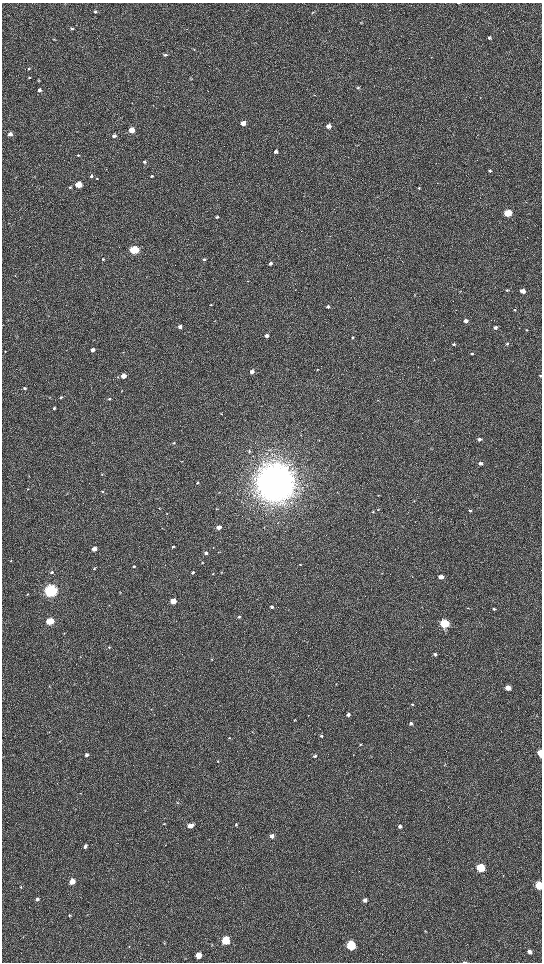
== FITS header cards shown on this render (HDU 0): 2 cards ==
NAXIS1  =                 1080 / length of data axis 1
NAXIS2  =                 1920 / length of data axis 2

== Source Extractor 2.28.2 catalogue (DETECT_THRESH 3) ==
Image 1080 x 1920 px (HDU 0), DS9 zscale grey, zoomed out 1/2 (1 PNG px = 2 x 2 image px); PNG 544 x 964 px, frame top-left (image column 1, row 1919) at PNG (2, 3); no overlay
Background 530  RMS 38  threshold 114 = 3 sigma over >= 5 px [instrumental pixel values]
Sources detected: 168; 9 cannot appear on this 1/2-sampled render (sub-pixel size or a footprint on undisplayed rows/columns) and are not listed; the other 159 listed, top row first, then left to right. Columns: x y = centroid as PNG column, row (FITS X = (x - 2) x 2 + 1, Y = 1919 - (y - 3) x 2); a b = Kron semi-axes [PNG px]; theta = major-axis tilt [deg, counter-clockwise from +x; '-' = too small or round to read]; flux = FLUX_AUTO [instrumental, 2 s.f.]
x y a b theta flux
459 3 4 2 - 6.0e+03
95 12 4 3 - 1.2e+04
313 12 4 3 - 6.6e+03
362 22 3 2 - 4.4e+03
72 29 4 4 - 9.1e+03
489 37 4 4 - 1.4e+04
54 39 4 3 - 5.2e+03
194 49 3 3 - 6.0e+03
165 55 4 4 - 1.1e+04
28 69 4 3 - 7.6e+03
29 77 4 3 - 7.3e+03
191 78 4 3 - 6.4e+03
38 80 4 3 - 6.5e+03
358 87 4 4 - 1.3e+04
39 90 4 4 - 2.4e+04
243 123 4 3 - 9.6e+04
328 126 4 3 - 5.7e+04
132 130 4 3 - 1.4e+05
10 134 4 3 - 3.3e+04
114 136 4 3 - 2.6e+04
276 152 3 3 - 3.1e+04
78 155 4 3 - 9.4e+03
144 162 4 3 - 1.3e+04
490 171 4 3 - 1.0e+04
35 176 3 2 - 3.3e+03
91 176 4 4 - 1.5e+04
152 176 4 3 - 1.0e+04
97 178 3 3 - 5.7e+03
78 184 4 3 - 2.7e+05
70 187 4 4 - 1.1e+04
419 188 3 3 - 6.5e+03
508 213 4 3 - 3.6e+05
217 217 3 3 - 1.1e+04
134 250 4 3 - 8.3e+05
103 259 3 3 - 9.5e+03
204 259 4 3 - 1.1e+04
270 263 3 3 - 2.5e+04
15 276 3 2 - 3.7e+03
248 281 3 2 - 3.8e+03
507 290 4 3 - 1.0e+04
460 291 3 2 - 3.8e+03
522 291 4 3 - 6.9e+04
211 305 4 3 - 6.8e+03
328 306 3 3 - 2.0e+04
515 310 3 3 - 7.5e+03
466 321 4 3 - 3.7e+04
180 327 4 3 - 2.7e+04
495 328 4 3 - 1.9e+04
526 330 3 3 - 5.0e+03
267 336 3 3 - 3.4e+04
353 337 3 3 - 1.1e+04
94 340 3 3 - 3.6e+03
507 343 4 3 - 8.9e+03
453 344 4 3 - 1.1e+04
92 350 3 3 - 3.6e+04
5 351 3 2 - 3.5e+03
123 352 3 2 - 3.0e+03
472 354 4 3 - 8.2e+03
434 360 3 3 - 3.5e+03
317 369 3 3 - 5.7e+03
252 372 3 3 - 4.8e+04
123 376 3 3 - 1.0e+05
540 376 3 3 - 8.1e+03
24 388 4 3 - 1.1e+04
122 391 3 2 - 3.3e+03
50 397 3 3 - 4.3e+03
61 397 4 3 - 1.1e+04
109 399 4 3 - 1.1e+04
54 408 3 3 - 1.2e+04
221 414 3 3 - 4.6e+03
479 439 4 3 - 2.4e+04
174 443 4 3 - 9.0e+03
249 451 4 3 - 9.1e+03
182 461 3 2 - 3.4e+03
481 463 4 3 - 2.5e+04
102 474 4 2 - 5.0e+03
275 482 14 14 - 1.9e+07
198 483 3 3 - 9.1e+03
28 489 3 3 - 6.1e+03
103 491 3 3 - 6.0e+03
219 492 3 2 - 3.4e+03
378 495 3 2 - 3.8e+03
414 501 4 2 - 4.5e+03
159 508 3 3 - 4.8e+03
216 509 3 2 - 4.3e+03
378 509 4 2 - 4.9e+03
470 511 4 4 - 1.0e+04
373 512 3 3 - 5.6e+03
167 513 3 3 - 4.5e+03
277 523 3 3 - 5.4e+03
219 527 3 3 - 6.1e+04
162 528 4 2 - 3.6e+03
173 547 3 3 - 9.8e+03
94 549 3 3 - 7.7e+04
206 553 4 3 - 1.9e+04
11 561 3 2 - 3.7e+03
202 563 4 2 - 4.9e+03
300 565 3 3 - 5.5e+03
134 566 4 3 - 1.2e+04
94 568 3 3 - 8.7e+03
52 572 4 3 - 1.7e+04
193 572 3 3 - 1.2e+04
221 572 3 2 - 3.5e+03
382 573 3 2 - 2.4e+03
213 574 3 2 - 3.7e+03
441 577 3 3 - 6.4e+04
51 591 5 4 - 2.8e+06
120 592 3 3 - 5.1e+03
27 594 4 3 - 7.3e+03
173 601 4 3 - 1.9e+05
272 607 4 3 - 1.4e+04
468 608 4 1 - 3.0e+03
494 609 3 3 - 1.0e+04
239 617 3 3 - 7.1e+03
50 621 4 3 - 4.2e+05
445 623 4 4 - 8.3e+05
64 633 3 2 - 4.5e+03
109 647 4 3 - 8.7e+03
435 654 4 3 - 1.5e+04
212 659 3 3 - 4.2e+03
49 686 3 2 - 3.4e+03
508 688 4 4 - 6.6e+04
412 705 4 3 - 7.7e+03
348 714 4 3 - 2.2e+04
308 715 2 1 - 2.0e+03
294 720 4 3 - 6.1e+03
411 723 4 4 - 1.7e+04
49 732 3 2 - 3.4e+03
252 732 3 3 - 5.0e+03
321 736 4 3 - 1.2e+04
229 738 3 2 - 5.1e+03
361 744 3 3 - 7.6e+03
541 753 4 3 - 1.9e+05
87 755 4 3 - 2.3e+04
315 756 4 3 - 1.9e+04
218 761 3 3 - 5.8e+03
445 765 4 2 - 4.4e+03
81 793 3 3 - 4.4e+03
177 803 3 3 - 5.8e+03
236 824 4 3 - 9.2e+03
190 826 6 4 20 6.1e+04
400 826 4 4 - 2.0e+04
272 836 4 4 - 3.1e+04
85 846 4 3 - 2.0e+04
481 868 5 4 - 3.9e+05
72 881 4 4 - 9.6e+04
388 881 3 2 - 3.5e+03
539 886 5 4 - 2.3e+05
21 887 4 3 - 6.6e+03
37 899 4 4 - 1.4e+04
365 900 4 4 - 1.9e+04
70 915 4 3 - 7.6e+03
425 931 3 3 - 4.3e+03
226 940 4 4 - 4.4e+05
212 944 3 3 - 5.3e+03
351 945 5 4 - 6.1e+05
530 952 6 5 - 2.6e+04
198 955 4 4 - 1.1e+05
464 962 6 2 0 5.0e+03
At the frame edge (FLAGS 8, measured only in part): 4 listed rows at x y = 459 3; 541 753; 539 886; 464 962
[9 sub-pixel or undisplayed-footprint detections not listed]